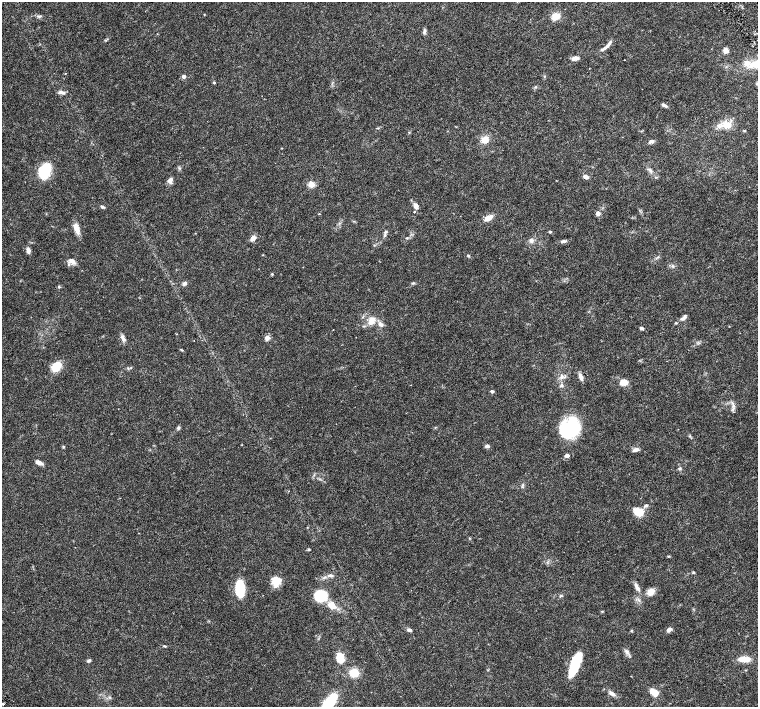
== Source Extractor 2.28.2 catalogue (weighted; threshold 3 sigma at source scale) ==
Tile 10 of 4 x 4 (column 2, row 3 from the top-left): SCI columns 1518-3028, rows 1622-3030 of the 6057 x 6002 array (HDU 1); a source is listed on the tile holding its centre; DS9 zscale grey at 2 x 2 block average (1 PNG px = mean of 2 x 2 image px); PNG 760 x 709 px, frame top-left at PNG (2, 2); no overlay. Shown black and unused: <1% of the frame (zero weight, under 4 of 8 exposures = <1% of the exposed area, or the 3 px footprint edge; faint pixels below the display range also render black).
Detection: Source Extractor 2.28.2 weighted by HDU 2 'WHT'; one run over the whole footprint, this tile lists its part. Background 0.0161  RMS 0.0013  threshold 0.00541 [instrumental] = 3 sigma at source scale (4.09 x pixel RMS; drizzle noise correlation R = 1.36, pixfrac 0.8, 0.0396/0.0396 arcsec/px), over >= 5 px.
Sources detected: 100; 7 inside a brighter listed object's ellipse — not listed separately; the other 93 listed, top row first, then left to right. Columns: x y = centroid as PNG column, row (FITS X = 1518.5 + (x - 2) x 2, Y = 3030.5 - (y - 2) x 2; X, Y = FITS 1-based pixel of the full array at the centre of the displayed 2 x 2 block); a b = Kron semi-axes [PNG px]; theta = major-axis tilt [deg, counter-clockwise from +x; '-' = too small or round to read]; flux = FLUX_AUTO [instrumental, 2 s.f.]
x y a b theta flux
39 16 3 3 - 0.37
555 16 6 5 - 4.2
424 31 6 4 77 0.67
608 45 15 3 50 1.2
726 50 6 5 - 1.4
575 58 8 4 15 1.2
747 63 8 7 - 2.1
65 73 2 2 - 0.12
184 77 4 4 - 0.85
214 82 4 3 - 0.27
60 92 7 4 16 0.71
664 105 9 3 -27 0.65
727 125 11 9 5 3.4
744 131 4 2 - 0.21
485 140 8 7 - 2.6
651 141 7 4 19 0.79
650 170 4 2 - 0.35
44 171 14 11 59 11
586 177 5 4 - 1.1
170 180 8 5 79 1.3
311 184 4 3 - 5.6
416 206 7 5 -77 1.3
102 207 5 3 - 0.53
414 212 2 2 - 0.19
598 213 5 5 - 0.92
319 214 2 2 - 0.18
488 218 8 5 25 2.3
76 228 13 6 -73 2.4
385 232 6 3 33 0.47
550 232 3 3 - 0.29
253 238 7 5 43 1.5
531 240 6 5 - 0.89
563 241 7 4 7 0.73
28 250 7 5 90 0.89
468 255 4 3 - 0.31
72 261 10 6 -33 1.4
272 274 3 3 - 0.26
184 283 5 4 - 0.71
413 283 4 2 - 0.28
59 287 4 3 - 0.3
683 318 10 4 43 0.91
371 321 12 8 47 2.5
381 324 8 5 -36 1
641 328 5 3 - 0.51
333 329 2 2 - 0.1
123 338 10 4 -65 1
267 338 7 6 - 1.1
194 341 2 2 - 0.097
181 350 4 3 - 0.26
56 367 12 9 49 4.8
561 377 6 4 89 0.87
581 377 10 5 -70 1.1
624 382 7 6 - 2.8
561 385 4 4 - 0.5
492 391 4 3 - 0.56
733 405 5 3 - 0.53
178 428 5 4 - 0.48
570 429 19 13 42 26
487 446 5 4 - 0.79
64 447 4 3 - 0.25
635 450 7 4 16 1.2
567 455 4 3 - 1.3
39 462 8 4 -23 1.5
680 468 4 3 - 0.38
646 505 5 3 - 0.54
638 512 12 8 -28 3.9
309 549 3 3 - 0.37
668 556 4 3 - 0.22
693 572 4 3 - 0.29
330 575 8 4 5 0.88
276 582 12 8 39 3.3
637 587 11 4 -60 1.2
240 588 16 9 -87 9.3
651 592 8 7 - 2.4
320 595 14 11 9 7.8
561 596 5 3 - 0.35
332 605 11 8 -46 3.4
602 611 3 3 - 0.21
669 629 6 4 39 0.96
409 630 6 4 -15 0.61
165 646 4 3 - 0.26
627 652 5 5 - 0.74
340 658 9 7 -69 5.1
744 659 15 6 0 3.3
88 661 6 3 29 0.44
575 665 24 8 69 12
354 673 11 10 - 3.8
631 676 2 2 - 0.13
654 692 9 5 -41 3.7
612 693 8 4 -37 1.2
110 697 4 3 - 0.33
3 704 2 2 - 0.75
328 704 20 7 55 19
Isophote crosses this tile's border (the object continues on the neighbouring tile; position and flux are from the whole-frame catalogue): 1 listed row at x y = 328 704